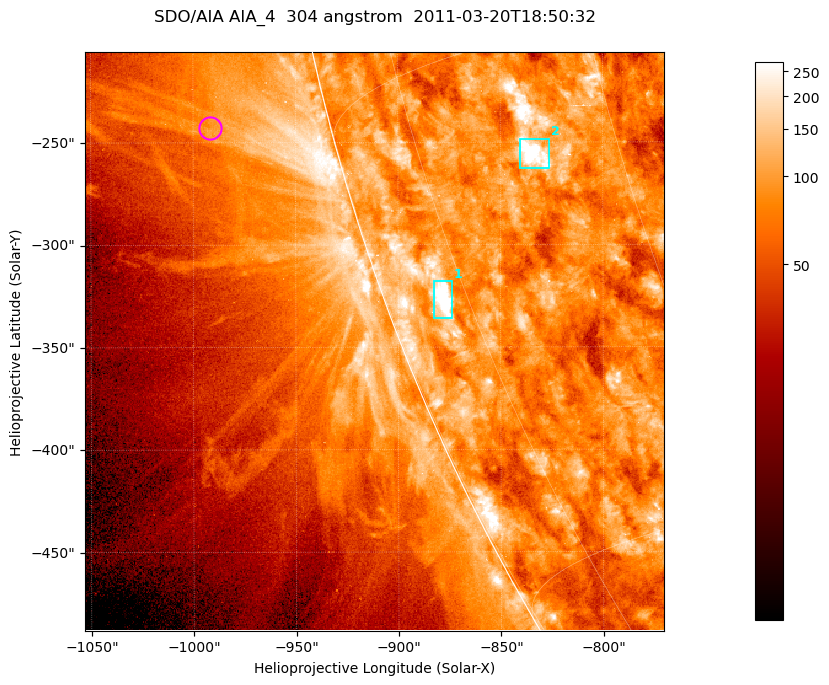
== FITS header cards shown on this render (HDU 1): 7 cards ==
TELESCOP= 'SDO/AIA '           / For AIA: SDO/AIA
INSTRUME= 'AIA_4   '           / For AIA: AIA_ATA1, AIA_ATA2, AIA_ATA3 or AIA_AT
WAVELNTH=                  304 / [angstrom] Wavelength
WAVEUNIT= 'angstrom'           / Wavelength unit: angstrom
DATE-OBS= '2011-03-20T18:50:32.123' / [ISO] Date when observation started; ISO 8
CTYPE1  = 'HPLN-TAN'           / CTYPE1; Typically HPLN
CTYPE2  = 'HPLT-TAN'           / CTYPE2; Typically HPLT

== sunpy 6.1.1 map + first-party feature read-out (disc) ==
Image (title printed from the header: SDO/AIA AIA_4  304 angstrom  2011-03-20T18:50:32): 471 x 471 px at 0.6 arcsec/px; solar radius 964 arcsec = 1606 px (partial field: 1.2% of the solar disc is inside the frame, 44% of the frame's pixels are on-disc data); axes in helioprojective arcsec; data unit not stated in the header (colour bar unlabelled)
Orientation: roll -0.132 deg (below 1 deg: not rotated)
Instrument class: DISC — disc imager (sunpy class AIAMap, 304 A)
Bright regions (active regions / flare kernels): reference = the on-disc median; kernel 5 px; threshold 5 sigma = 146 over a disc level ~84.8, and >= 1.15x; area >= 221 px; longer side >= 6 px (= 3.6 arcsec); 2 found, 2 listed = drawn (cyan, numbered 1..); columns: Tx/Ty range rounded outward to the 2 arcsec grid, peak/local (2 s.f.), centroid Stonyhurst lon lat
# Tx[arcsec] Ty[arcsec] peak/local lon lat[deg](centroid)
1 -884..-874 -336..-318 5.1 -78 -21
2 -840..-826 -264..-248 5 -65 -18
Off-limb structures (1.02-1.3 R_sun): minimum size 110 px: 8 found; the strongest spans PA ~100..105 deg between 1.02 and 1.12 R_sun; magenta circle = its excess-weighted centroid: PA ~105 deg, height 1.06 R_sun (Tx ~-992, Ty ~-242 arcsec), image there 1.5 x the reference